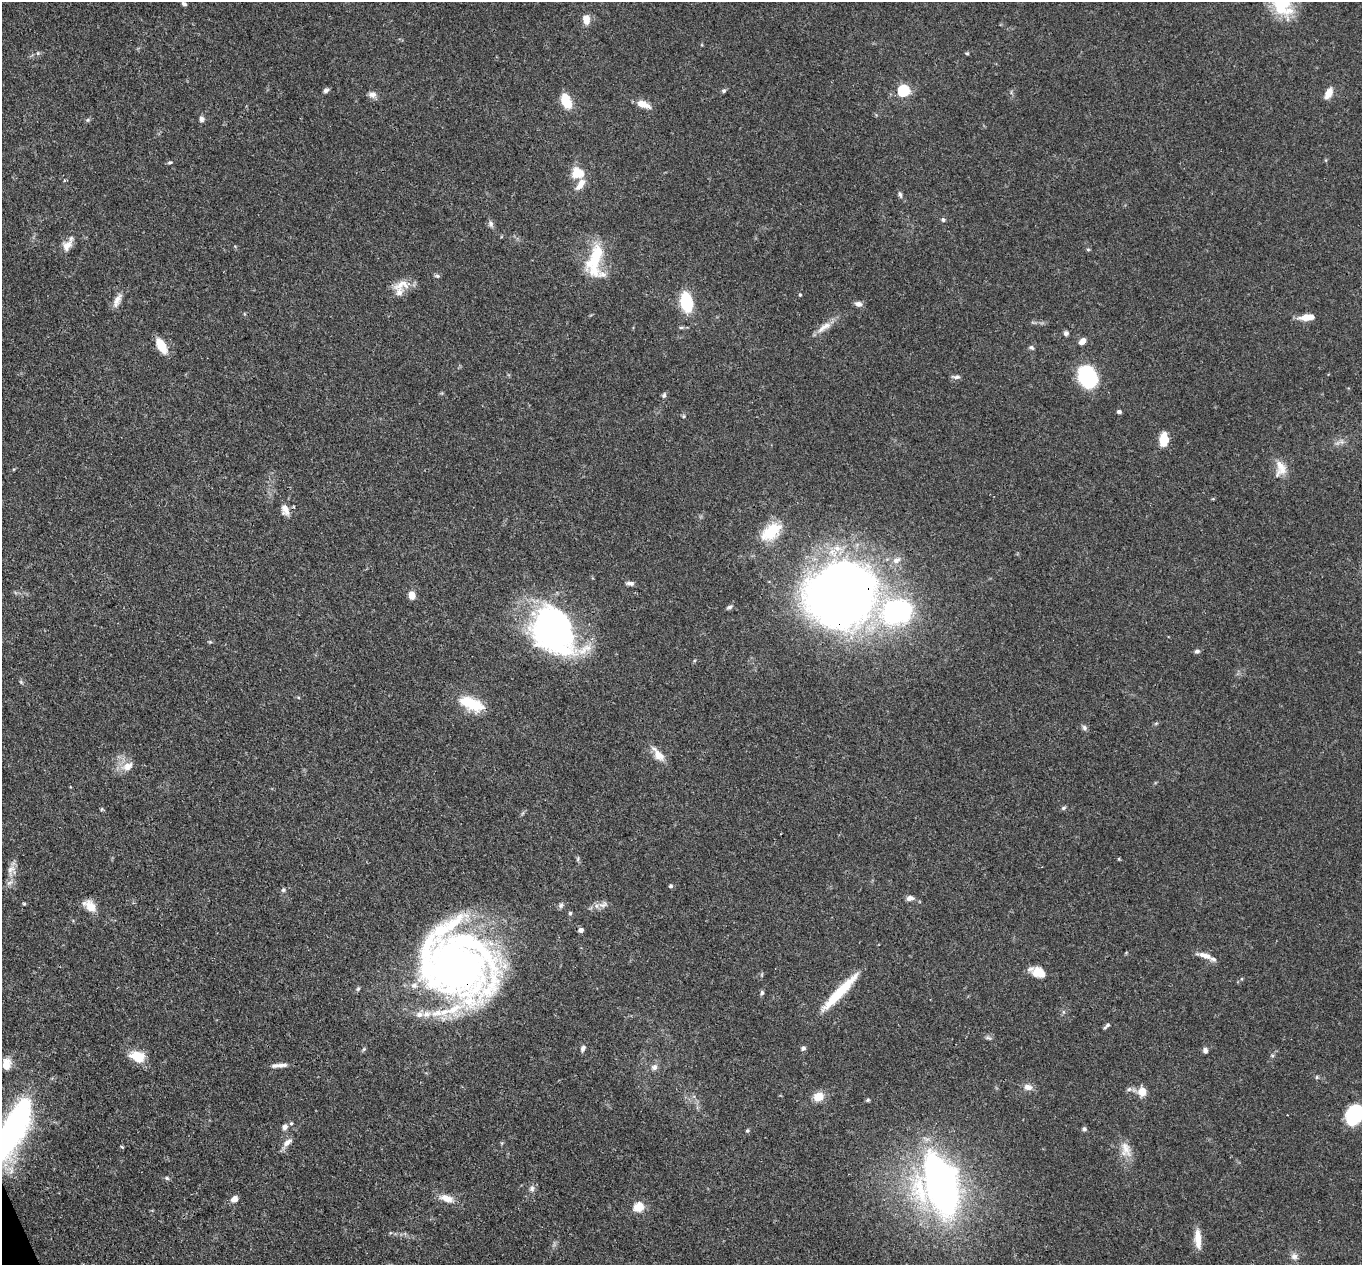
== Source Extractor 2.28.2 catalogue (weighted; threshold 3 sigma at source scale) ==
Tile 7 of 4 x 4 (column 3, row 2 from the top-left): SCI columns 2816-4175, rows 2863-4125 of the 5639 x 5584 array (HDU 1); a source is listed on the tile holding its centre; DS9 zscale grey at full resolution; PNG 1364 x 1267 px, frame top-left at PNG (2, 2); no overlay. Shown black and unused: <1% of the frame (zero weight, under 3 of 4 exposures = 8% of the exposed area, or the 3 px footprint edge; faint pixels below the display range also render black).
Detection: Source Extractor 2.28.2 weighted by HDU 2 'WHT'; one run over the whole footprint, this tile lists its part. Background 0.0914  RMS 0.0038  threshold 0.0172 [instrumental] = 3 sigma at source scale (4.5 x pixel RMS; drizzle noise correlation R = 1.50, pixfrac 1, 0.05/0.05 arcsec/px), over >= 5 px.
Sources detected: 119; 1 inside a brighter object's white glare — not listed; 8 inside a brighter listed object's ellipse — not listed separately; the other 110 listed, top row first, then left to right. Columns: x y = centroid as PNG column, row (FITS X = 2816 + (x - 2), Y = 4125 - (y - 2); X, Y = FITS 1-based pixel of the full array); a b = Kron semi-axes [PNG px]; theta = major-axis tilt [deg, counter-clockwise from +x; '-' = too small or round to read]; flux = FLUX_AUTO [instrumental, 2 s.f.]
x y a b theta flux
184 4 6 4 -28 0.78
1281 4 30 19 -65 21
586 20 11 8 -86 3.7
38 53 5 5 - 0.54
967 53 5 4 - 0.44
326 90 8 5 32 0.96
724 91 5 5 - 0.77
904 91 6 5 - 43
1329 93 12 6 62 4
372 95 10 7 -6 2
566 101 14 8 -68 11
643 104 16 7 -21 4.2
201 119 8 6 -78 1.1
170 162 7 5 17 0.66
577 173 11 9 7 9.3
580 185 18 8 55 3.7
900 194 9 5 -70 0.96
943 220 5 5 - 0.71
491 224 10 6 -65 1.2
67 246 14 10 47 3.4
1088 249 6 4 -1 0.41
595 260 42 16 78 18
437 276 7 5 -20 0.69
402 284 26 11 16 5.2
800 295 4 3 - 0.5
117 300 21 7 65 2.8
686 302 18 11 -79 17
858 304 8 6 -11 1.8
1306 317 16 9 16 3.9
681 327 6 4 0 0.61
824 327 25 8 35 4
1066 333 6 6 - 1.1
1083 341 7 5 41 3.2
161 346 18 9 -60 7.3
1031 347 7 5 -44 0.76
1087 376 24 18 -71 25
956 377 11 5 -3 1.1
664 395 8 5 64 0.93
1119 412 4 4 - 1.1
1164 440 15 9 86 6.9
1280 468 23 14 -87 5.3
285 510 16 10 -74 3.2
771 532 31 18 37 12
837 548 10 9 - 3.5
896 560 12 9 28 2.8
630 583 9 5 -7 1.4
840 594 46 42 28 590
412 595 8 7 - 3
730 607 8 5 27 0.94
897 611 37 29 13 64
554 630 43 35 -54 140
210 642 5 4 - 0.44
1197 651 7 5 -2 0.94
21 682 6 4 -46 0.52
472 704 32 14 -23 13
1085 728 8 6 -59 1
658 755 21 9 -52 4.6
127 766 16 11 31 4.1
1064 808 7 5 22 0.66
102 809 6 4 71 0.43
1119 859 5 3 - 0.34
11 869 12 7 38 2.1
9 883 11 4 39 1.3
671 886 5 5 - 0.71
283 890 5 5 - 0.67
910 898 8 5 8 2
24 904 5 4 - 0.44
561 905 8 6 74 0.93
603 905 14 7 18 2.3
90 906 14 9 -41 6.1
570 913 5 5 - 0.59
581 930 5 5 - 1.7
1205 955 17 7 -18 3.2
456 964 76 65 -26 240
1038 972 17 12 -26 5.4
358 989 6 5 - 0.63
840 992 56 9 46 15
762 993 6 5 - 0.84
1108 1025 6 6 - 0.96
989 1038 9 4 -26 0.83
583 1048 8 6 75 1.2
803 1048 7 5 37 0.92
364 1049 6 4 71 0.57
1205 1050 7 6 - 1.2
137 1056 18 12 -18 7.5
6 1064 11 8 79 5.4
279 1065 20 5 3 2.3
654 1067 8 7 - 1.7
1317 1077 6 4 89 0.49
1028 1087 11 8 -16 2.5
1129 1089 7 5 42 0.93
1142 1092 9 9 - 4.8
818 1097 12 9 24 5
868 1100 6 5 - 0.51
1354 1115 19 14 59 24
285 1127 8 6 68 1.8
13 1129 55 20 64 100
1084 1129 6 5 - 0.85
747 1130 5 4 - 0.53
288 1142 16 7 42 2.4
122 1147 4 3 - 0.49
1126 1149 23 13 -78 5.3
167 1178 6 5 - 0.62
939 1186 58 34 -74 180
532 1189 8 7 - 1.3
446 1198 17 8 -17 4.5
234 1199 8 6 41 2.2
639 1207 5 5 - 20
1198 1239 24 7 -86 5.2
1294 1256 9 8 - 1.8
Overlapping masked pixels (flux is a lower limit): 3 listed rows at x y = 840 594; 456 964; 13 1129
Isophote crosses this tile's border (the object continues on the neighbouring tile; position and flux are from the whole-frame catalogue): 3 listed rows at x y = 1281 4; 1354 1115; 13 1129